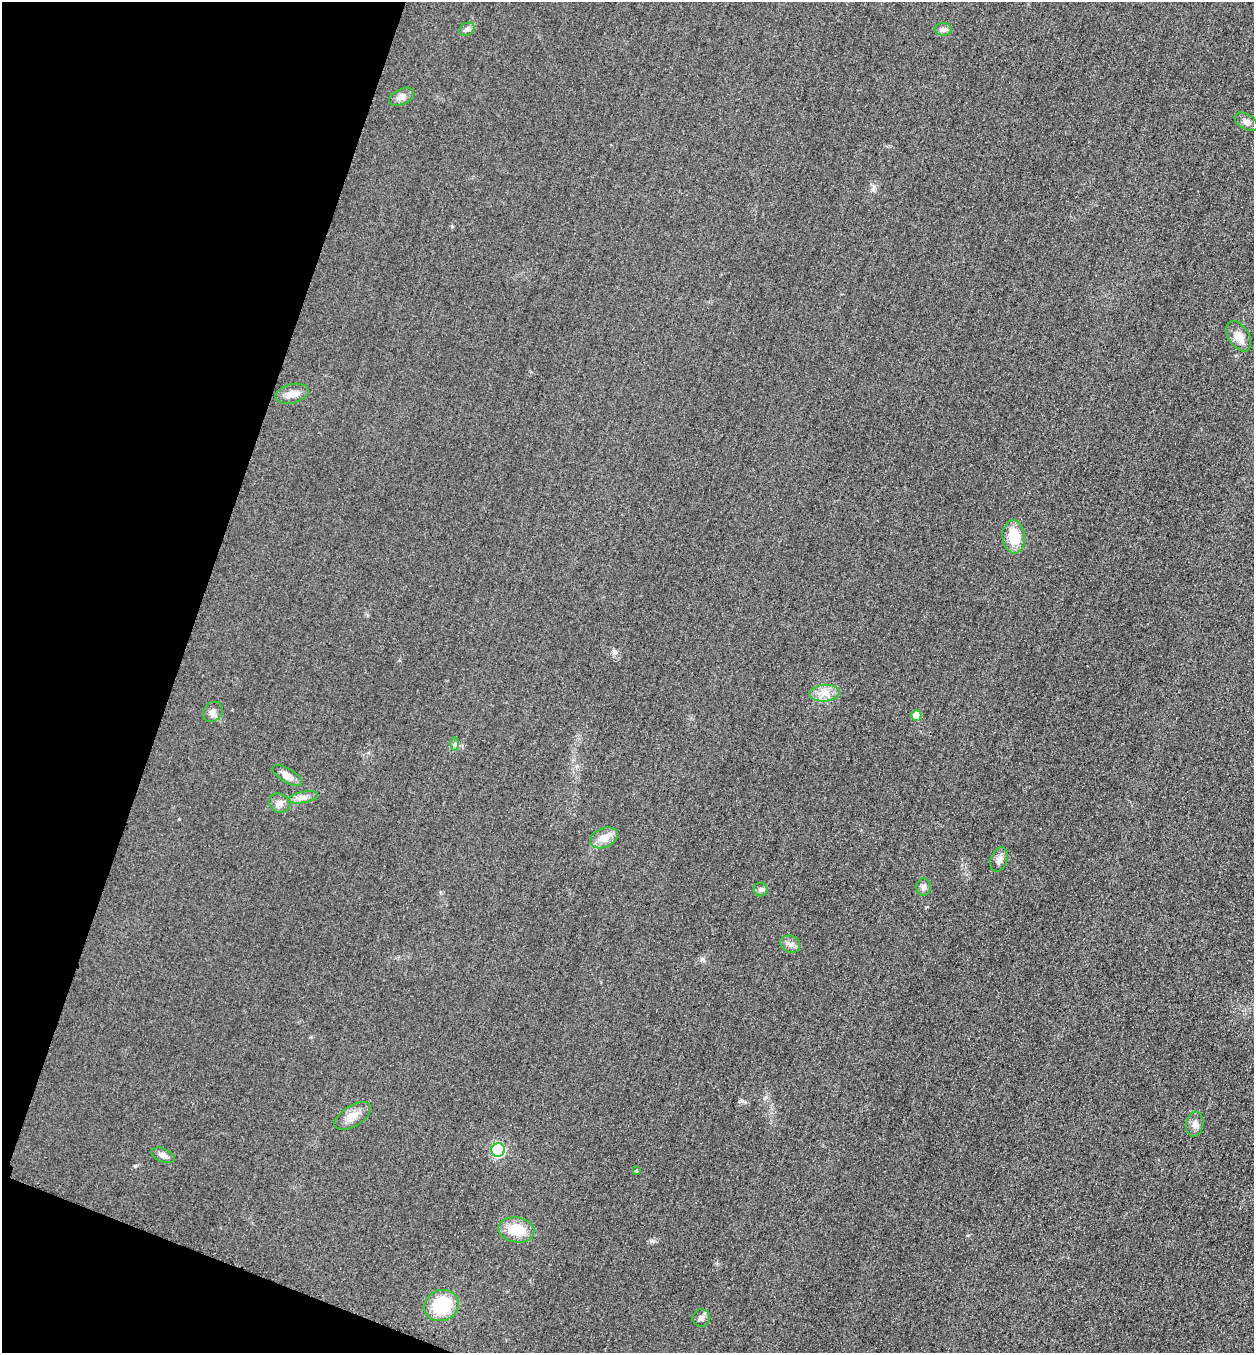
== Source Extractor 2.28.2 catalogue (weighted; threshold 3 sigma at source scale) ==
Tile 9 of 4 x 4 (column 1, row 3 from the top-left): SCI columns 164-1415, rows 1374-2724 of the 5463 x 5449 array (HDU 1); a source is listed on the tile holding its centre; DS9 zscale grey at full resolution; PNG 1256 x 1355 px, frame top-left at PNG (2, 2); each listed source drawn as its Kron ellipse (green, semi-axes under 4 px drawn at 4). Shown black and unused: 17% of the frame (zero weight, under 3 of 4 exposures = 3% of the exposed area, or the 3 px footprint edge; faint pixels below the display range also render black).
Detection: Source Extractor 2.28.2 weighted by HDU 2 'WHT'; one run over the whole footprint, this tile lists its part. Background 0.0773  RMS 0.017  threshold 0.0764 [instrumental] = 3 sigma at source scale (4.5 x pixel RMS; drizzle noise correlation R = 1.50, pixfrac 1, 0.05/0.05 arcsec/px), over >= 5 px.
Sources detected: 27; all 27 listed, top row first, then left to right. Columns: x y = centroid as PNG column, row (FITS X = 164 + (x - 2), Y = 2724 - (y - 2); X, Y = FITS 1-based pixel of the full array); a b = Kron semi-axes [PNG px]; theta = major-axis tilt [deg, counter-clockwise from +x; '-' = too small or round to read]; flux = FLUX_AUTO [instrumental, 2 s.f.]
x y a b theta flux
467 29 8 6 29 4.8
943 29 8 6 -3 6.8
401 97 13 8 27 11
1246 122 12 7 -31 7.9
1239 336 17 10 -57 18
292 394 17 9 14 14
1014 537 16 11 -84 40
824 693 15 8 4 16
213 712 11 9 49 8
916 715 5 5 - 32
455 744 6 4 89 3.4
287 776 17 7 -31 13
303 797 15 5 11 9.3
279 803 11 9 -31 9.6
604 838 14 9 24 21
999 860 12 8 70 9.3
923 887 9 7 -88 6.7
761 889 7 7 - 4.4
790 944 10 8 -26 7.7
353 1116 20 10 32 18
1195 1124 13 8 82 9.6
498 1150 7 6 - 210
163 1155 12 6 -22 8.7
636 1170 4 4 - 1.6
516 1230 18 12 -10 40
441 1305 17 15 23 75
701 1318 9 8 - 7
Unlisted compact peaks at least as high as the median listed source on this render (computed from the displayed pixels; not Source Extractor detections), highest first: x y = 702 959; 614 652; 135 1166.